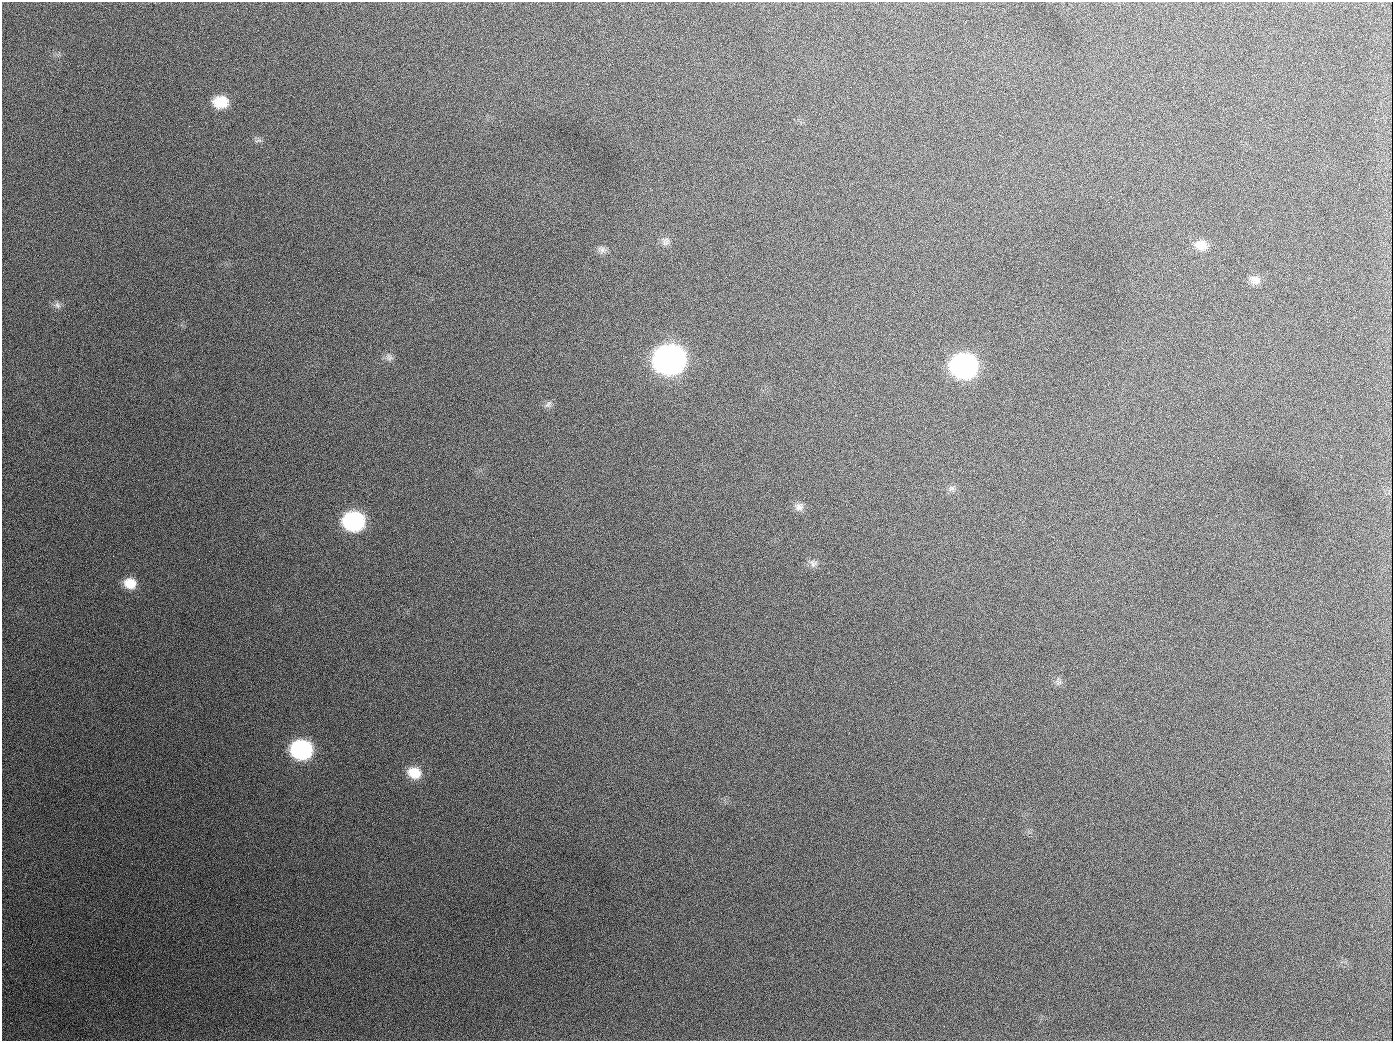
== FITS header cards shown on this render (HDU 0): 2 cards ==
NAXIS1  =                 1391
NAXIS2  =                 1039

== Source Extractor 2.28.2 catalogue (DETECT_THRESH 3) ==
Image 1391 x 1039 px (HDU 0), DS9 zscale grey, 1 PNG px = 1 image px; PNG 1395 x 1043 px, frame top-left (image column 1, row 1039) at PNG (2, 2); no overlay
Background 1990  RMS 81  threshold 243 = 3 sigma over >= 5 px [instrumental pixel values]
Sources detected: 22; all 22 listed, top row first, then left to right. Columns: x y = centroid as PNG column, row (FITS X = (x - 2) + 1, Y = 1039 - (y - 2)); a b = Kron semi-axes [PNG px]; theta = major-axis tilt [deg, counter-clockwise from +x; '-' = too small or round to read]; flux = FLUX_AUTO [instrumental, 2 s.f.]
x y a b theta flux
221 102 14 11 -1 1.5e+05
189 126 2 2 - 1.3e+04
258 141 11 4 8 1.3e+04
667 241 11 10 - 2.9e+04
1201 245 15 13 -10 7.2e+04
602 250 13 9 -37 2.8e+04
1255 280 14 10 -11 4.2e+04
57 305 10 8 -47 2.3e+04
389 357 11 9 -44 2.6e+04
669 360 17 15 -1 4.4e+06
963 366 16 14 -11 1.9e+06
548 404 12 6 47 2.0e+04
654 407 2 2 - 5.5e+03
951 488 10 7 20 2.1e+04
799 507 13 11 -8 3.7e+04
354 521 15 13 -5 8.0e+05
813 563 11 10 - 3.1e+04
130 583 14 11 -13 9.2e+04
1058 683 8 7 - 2.0e+04
301 750 15 13 -9 8.2e+05
414 773 16 13 -18 1.1e+05
944 1026 2 2 - 1.0e+04